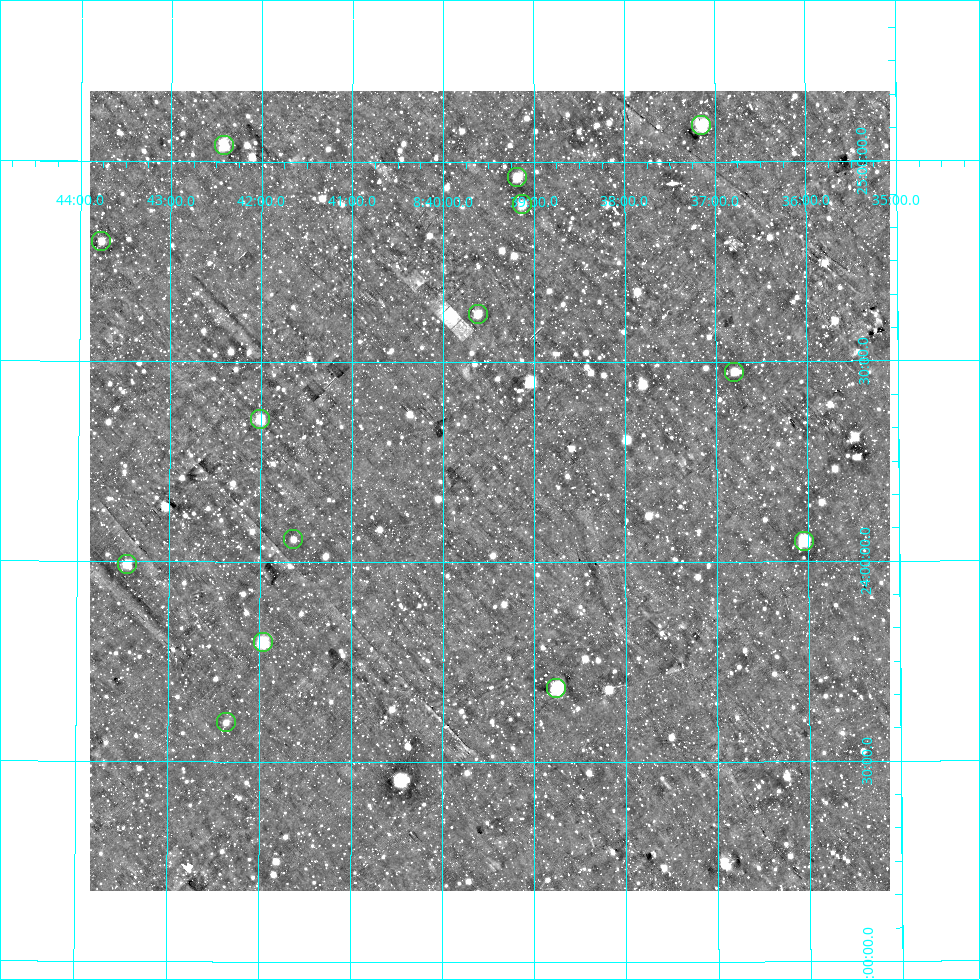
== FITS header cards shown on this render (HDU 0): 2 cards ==
NAXIS1  =                  800
NAXIS2  =                  800

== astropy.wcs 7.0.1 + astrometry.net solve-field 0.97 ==
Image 800 x 800 px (HDU 0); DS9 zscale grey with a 90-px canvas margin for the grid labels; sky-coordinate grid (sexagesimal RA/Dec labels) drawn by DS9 from the SOLVED WCS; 14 Tycho-2 reference stars matched to detected sources circled (green)
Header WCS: RA---AIT/DEC--AIT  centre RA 08:39:29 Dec +24:11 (129.87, +24.18 deg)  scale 9 arcsec/px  FOV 120.0' x 120.0'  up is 0 deg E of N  parity normal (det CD < 0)
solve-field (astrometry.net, Tycho-2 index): SOLVED blind (the header's WCS was not the basis of the solution)
Solved WCS: RA---TAN-SIP/DEC--TAN-SIP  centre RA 08:39:29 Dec +24:11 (129.87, +24.18 deg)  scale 9 arcsec/px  FOV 120.0' x 120.0'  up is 0 deg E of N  parity normal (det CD < 0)
Header WCS and blind solve agree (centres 0.9 arcsec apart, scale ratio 1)
Tycho-2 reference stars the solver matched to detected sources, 14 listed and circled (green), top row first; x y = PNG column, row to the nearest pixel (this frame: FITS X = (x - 90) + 1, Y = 800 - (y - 91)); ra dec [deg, ICRS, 3 dp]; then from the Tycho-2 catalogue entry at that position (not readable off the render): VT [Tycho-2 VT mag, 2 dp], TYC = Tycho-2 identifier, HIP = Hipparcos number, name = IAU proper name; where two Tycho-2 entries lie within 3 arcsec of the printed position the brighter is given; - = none
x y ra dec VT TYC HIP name
701 125 129.286 +25.092 9.02 1945-1798-1 - -
224 145 130.605 +25.041 8.99 1945-1804-1 42724 -
517 177 129.796 +24.962 8.86 1942-1084-1 - -
522 204 129.782 +24.895 9.29 1942-1719-1 - -
101 241 130.941 +24.799 9.18 1942-1152-1 - -
478 314 129.905 +24.620 8.96 1942-2020-1 42479 -
734 372 129.200 +24.475 9.25 1942-1196-1 42248 -
260 419 130.500 +24.357 9.15 1942-2247-1 42684 -
293 539 130.409 +24.057 9.57 1942-1818-1 - -
804 541 129.010 +24.051 6.99 1942-375-1 42184 -
127 564 130.864 +23.993 9.13 1942-2010-1 42816 -
263 642 130.492 +23.799 8.54 1942-1612-1 42681 -
556 688 129.690 +23.686 6.95 1942-1827-1 42403 -
226 722 130.591 +23.598 9.98 1942-1338-1 - -